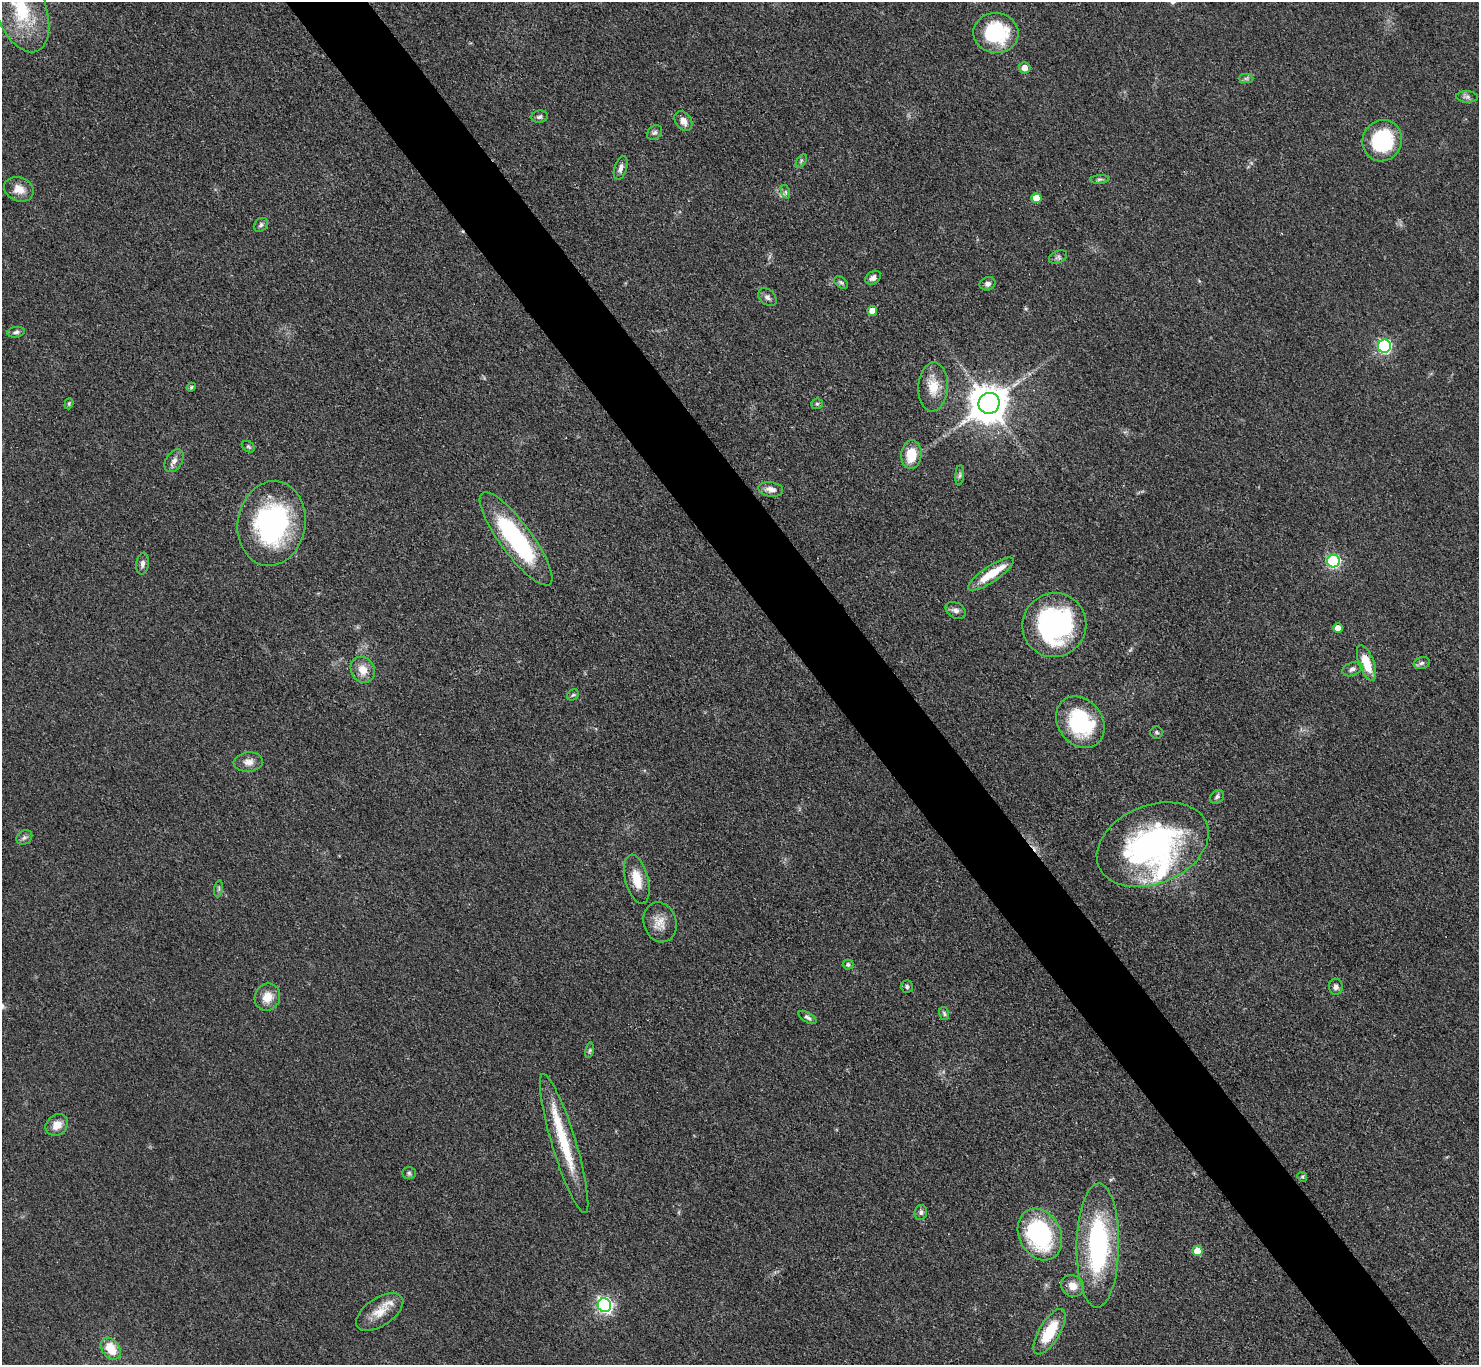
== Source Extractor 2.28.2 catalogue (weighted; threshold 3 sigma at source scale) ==
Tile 6 of 4 x 4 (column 2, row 2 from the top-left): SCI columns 1487-2963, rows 3032-4394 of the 5927 x 5922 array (HDU 1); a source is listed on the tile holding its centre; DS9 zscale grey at full resolution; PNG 1481 x 1367 px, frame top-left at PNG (2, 2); each listed source drawn as its Kron ellipse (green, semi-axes under 4 px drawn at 4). Shown black and unused: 6% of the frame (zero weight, under 3 of 4 exposures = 1% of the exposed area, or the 3 px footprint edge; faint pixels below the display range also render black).
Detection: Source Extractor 2.28.2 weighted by HDU 2 'WHT'; one run over the whole footprint, this tile lists its part. Background 0.0488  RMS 0.0062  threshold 0.0278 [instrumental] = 3 sigma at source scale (4.5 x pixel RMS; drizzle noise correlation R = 1.50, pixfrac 1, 0.05/0.05 arcsec/px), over >= 5 px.
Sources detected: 82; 1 too faint to see at this stretch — neither listed nor drawn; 5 inside a brighter listed object's ellipse — not listed separately; the other 76 listed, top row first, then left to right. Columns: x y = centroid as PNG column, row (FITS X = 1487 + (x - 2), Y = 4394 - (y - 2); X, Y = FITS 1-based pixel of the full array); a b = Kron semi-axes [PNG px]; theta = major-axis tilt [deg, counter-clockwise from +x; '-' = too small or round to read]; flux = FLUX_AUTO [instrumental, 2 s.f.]
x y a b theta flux
21 9 45 25 -69 42
996 33 22 20 -6 43
1025 68 5 5 - 4.6
1246 78 7 4 0 1.4
1467 97 11 5 -2 1.9
540 117 8 6 6 1.9
683 121 11 8 -54 4.7
655 132 8 6 43 1.8
1382 141 21 19 66 46
801 161 7 4 55 1.1
621 168 12 6 72 2.8
1100 179 10 4 5 1.3
19 189 15 12 -23 7
786 192 7 4 -71 1.2
1036 198 5 5 - 13
261 225 8 6 42 1.9
1058 257 9 6 23 1.8
873 278 8 6 35 2.6
841 283 8 5 -36 1.3
988 284 8 6 22 2.6
767 297 10 7 -43 2.4
872 311 5 5 - 6.8
16 332 8 5 9 1.7
1384 346 6 6 - 110
191 387 4 4 - 0.87
933 387 24 15 87 13
989 403 10 10 - 1700
69 404 6 4 71 0.78
817 404 6 5 - 1.3
248 447 7 5 -34 1.1
911 455 14 10 85 15
174 461 12 8 57 3.5
960 475 10 4 85 1.4
771 489 12 7 -8 4.6
272 523 42 34 81 110
516 539 57 16 -53 83
1333 561 6 6 - 91
143 564 11 6 82 2.4
991 574 27 8 34 16
956 610 11 7 -28 2.7
1054 625 32 31 - 120
1338 628 5 5 - 5.1
1367 663 19 7 -70 14
1422 663 8 6 17 1.8
1352 669 10 6 23 2.4
363 670 14 11 -64 7.9
573 695 6 5 - 0.93
1080 722 27 22 -53 52
1157 732 6 6 - 1.2
248 762 15 9 4 4.9
1217 797 8 6 42 1.8
24 838 8 6 37 1.9
1153 845 58 39 22 170
637 879 25 11 -75 12
219 889 8 4 82 1.3
660 922 20 16 -74 8.8
848 965 5 5 - 1.6
907 986 6 6 - 1.3
1336 987 8 7 - 2.5
267 997 14 12 61 9
944 1013 6 4 -73 1.1
808 1017 10 4 -31 1.8
589 1050 8 4 80 1.1
57 1125 12 10 38 7.1
564 1144 73 12 -73 33
409 1173 7 6 - 1.3
1302 1177 5 4 - 0.79
921 1212 7 6 - 1.9
1040 1234 27 21 -64 77
1098 1245 62 21 89 98
1197 1251 5 5 - 12
1072 1286 12 10 -31 6.5
604 1305 7 6 - 180
380 1312 27 14 34 11
1049 1332 26 10 59 24
111 1349 12 8 -53 14
Overlapping masked pixels (flux is a lower limit): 2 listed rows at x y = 1367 663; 1153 845
Isophote crosses this tile's border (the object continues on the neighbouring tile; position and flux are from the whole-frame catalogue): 2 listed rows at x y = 21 9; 996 33